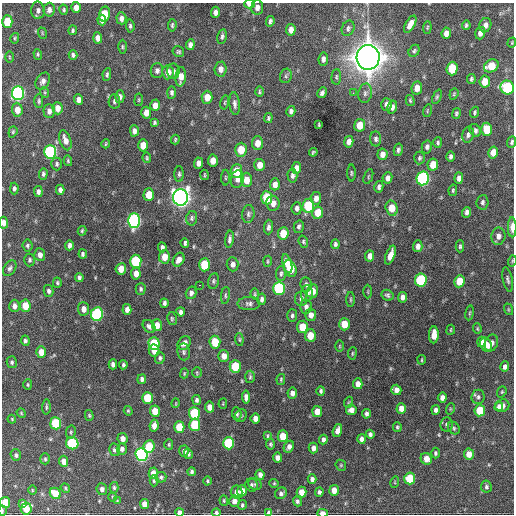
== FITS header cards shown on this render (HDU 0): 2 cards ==
NAXIS1  =                  512 / Axis length
NAXIS2  =                  512 / Axis length

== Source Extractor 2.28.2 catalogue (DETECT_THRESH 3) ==
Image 512 x 512 px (HDU 0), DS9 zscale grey, 1 PNG px = 1 image px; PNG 516 x 516 px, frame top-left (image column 1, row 512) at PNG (2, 3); each listed source drawn as its Kron ellipse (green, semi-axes under 4 px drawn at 4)
Background 1370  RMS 34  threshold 102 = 3 sigma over >= 5 px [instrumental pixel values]
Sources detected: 361; all 361 listed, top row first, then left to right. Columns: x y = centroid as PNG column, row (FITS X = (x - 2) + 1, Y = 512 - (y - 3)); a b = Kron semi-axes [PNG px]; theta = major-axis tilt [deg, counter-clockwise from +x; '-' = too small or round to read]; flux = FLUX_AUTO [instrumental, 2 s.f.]
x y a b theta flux
250 4 5 4 - 1.7e+04
76 7 5 4 - 1.6e+04
257 7 7 6 - 1.1e+04
38 10 9 6 -89 8.9e+03
49 10 7 5 87 9.4e+03
64 10 5 4 - 3.4e+03
215 12 5 4 - 9.6e+03
105 14 7 5 78 6.3e+04
121 18 6 5 - 1.1e+04
102 20 5 4 - 1.3e+04
270 21 5 3 - 5.5e+03
7 22 6 5 - 6.4e+04
410 24 9 4 59 1.7e+04
172 25 6 4 84 3.8e+03
466 25 4 3 - 3.9e+03
485 25 7 6 - 1.2e+04
130 26 7 4 -84 4.6e+03
348 28 8 6 69 5.5e+03
427 28 6 4 83 2.8e+03
73 30 5 3 - 3.9e+03
291 30 6 5 - 1.4e+04
42 33 6 3 -72 2.3e+03
446 33 5 4 - 1.3e+04
480 33 6 5 - 1.2e+04
222 36 7 4 79 5.3e+03
15 38 5 4 - 2.7e+03
98 38 5 4 - 1.1e+04
512 43 5 4 - 2.2e+03
190 45 5 4 - 9.0e+03
122 47 7 3 -90 3.0e+03
414 51 6 5 - 4.2e+03
178 52 6 5 - 4.0e+03
38 54 5 4 - 3.0e+03
73 55 5 4 - 5.0e+03
9 57 5 3 - 2.2e+03
368 57 12 11 - 3.9e+06
323 59 6 5 - 8.2e+03
491 66 8 6 31 5.3e+04
221 69 7 6 - 1.3e+04
452 69 7 5 87 6.4e+04
157 71 7 6 - 8.1e+03
173 71 7 6 - 6.8e+03
168 72 7 6 - 2.2e+04
107 74 6 4 81 4.5e+03
286 76 7 6 - 5.0e+03
181 77 9 5 85 2.4e+04
336 77 8 4 87 3.8e+03
471 79 5 4 - 4.1e+03
43 81 9 6 59 9.9e+03
485 82 6 5 - 3.0e+04
507 87 7 6 - 1.8e+05
417 88 6 5 - 2.0e+04
44 92 5 3 - 2.6e+03
259 92 5 4 - 3.2e+03
18 93 7 6 - 5.2e+05
172 93 6 4 89 5.7e+03
322 93 5 4 - 6.9e+03
353 93 3 3 - 2.4e+03
365 93 9 7 78 8.3e+03
454 94 6 4 69 2.9e+03
120 97 6 4 89 9.2e+03
207 97 6 5 - 2.4e+04
437 97 8 4 66 3.4e+03
79 100 5 4 - 1.3e+04
139 100 6 3 82 2.4e+03
410 100 5 4 - 3.3e+03
39 101 7 4 90 4.4e+03
114 101 7 5 80 5.1e+03
225 102 7 4 77 2.8e+03
235 104 11 5 -85 9.0e+03
387 104 6 5 - 9.6e+03
155 105 6 5 - 1.8e+04
392 107 7 5 76 9.2e+03
57 108 6 5 - 1.8e+04
17 110 7 5 -85 2.3e+04
49 111 7 5 -87 1.1e+04
291 111 5 4 - 6.2e+03
427 111 6 4 72 2.4e+03
475 112 5 4 - 4.0e+03
146 113 6 5 - 1.8e+04
456 113 5 4 - 3.8e+03
268 118 5 3 - 3.9e+03
154 123 4 3 - 3.5e+03
319 125 4 2 - 2.1e+03
360 125 6 5 - 3.4e+04
487 129 6 5 - 5.6e+04
475 130 7 5 -56 6.6e+03
134 131 5 4 - 1.0e+04
13 132 6 4 70 3.2e+03
468 135 8 6 72 6.4e+03
175 139 5 3 - 2.7e+03
376 139 7 5 -85 6.2e+03
65 140 10 5 -72 1.7e+04
349 142 6 4 80 1.3e+04
512 142 6 4 69 4.5e+03
257 143 7 5 88 2.0e+04
438 143 5 4 - 4.3e+03
106 144 5 3 - 2.3e+03
143 145 6 5 - 2.7e+04
427 147 6 5 - 6.6e+03
241 150 7 6 - 4.0e+04
398 150 6 4 79 5.6e+03
50 152 7 6 - 2.9e+05
313 152 4 3 - 3.4e+03
493 152 6 5 - 2.7e+04
382 154 6 5 - 1.2e+04
451 156 5 4 - 5.6e+03
147 158 5 4 - 2.9e+03
419 158 6 5 - 4.2e+03
68 161 5 4 - 2.9e+03
213 161 6 5 - 2.1e+04
198 163 5 4 - 1.2e+04
57 164 6 5 - 4.6e+03
259 165 6 5 - 2.0e+04
433 165 6 5 - 3.3e+04
297 168 6 4 84 1.0e+04
236 171 7 6 - 4.7e+04
351 173 8 3 -90 3.1e+03
43 174 6 4 88 4.9e+03
179 174 7 4 89 4.3e+03
204 175 5 2 - 2.1e+03
292 175 7 5 -86 6.9e+03
368 176 8 2 69 2.1e+03
225 178 8 3 -90 2.7e+03
387 178 6 5 - 1.1e+04
423 178 7 6 - 4.3e+05
459 178 5 4 - 1.1e+04
237 179 9 6 78 1.3e+04
246 180 7 5 -90 2.4e+04
275 184 6 5 - 1.3e+04
379 187 6 4 77 6.2e+03
14 188 6 4 89 5.3e+03
60 190 5 4 - 8.2e+03
453 190 6 4 80 3.3e+03
38 192 5 4 - 7.5e+03
149 195 6 5 - 3.7e+04
181 197 8 7 - 1.6e+06
267 198 6 5 - 8.0e+04
316 198 6 5 - 1.1e+04
482 202 7 6 - 5.8e+03
273 203 7 6 - 1.3e+04
308 206 7 5 83 1.1e+05
297 208 6 5 - 6.9e+03
392 208 8 6 -76 3.4e+04
466 212 5 4 - 7.6e+03
318 213 6 5 - 3.4e+04
248 214 9 6 83 6.7e+03
192 218 7 5 81 4.9e+03
134 221 7 6 - 6.0e+05
4 223 6 4 -87 1.2e+04
268 227 7 4 87 7.1e+03
299 227 6 5 - 5.5e+03
512 227 10 4 -90 1.8e+04
82 231 5 3 - 3.4e+03
283 233 6 5 - 4.0e+04
498 236 8 7 - 1.2e+04
229 239 8 4 82 6.3e+03
303 242 6 4 -70 3.7e+03
185 243 4 3 - 5.4e+03
335 244 5 4 - 4.7e+03
27 245 6 5 - 4.5e+03
69 245 5 4 - 7.8e+03
418 246 6 4 89 1.0e+04
460 246 6 4 89 3.6e+03
162 247 5 4 - 7.0e+03
83 254 4 3 - 4.9e+03
40 255 6 5 - 1.1e+04
390 255 10 4 69 1.9e+04
370 256 5 4 - 1.3e+04
164 257 7 5 88 2.7e+04
30 260 6 5 - 4.3e+03
179 260 7 5 61 1.3e+04
136 261 6 5 - 1.6e+05
268 261 5 3 - 2.7e+03
512 261 5 3 - 2.6e+03
232 264 7 6 - 9.6e+03
287 264 10 4 -74 1.8e+04
204 265 6 5 - 7.9e+04
10 268 8 6 56 6.1e+03
121 269 6 5 - 2.5e+04
290 269 9 6 -68 5.6e+04
281 273 7 5 87 4.8e+03
136 274 6 5 - 1.6e+04
79 277 4 4 - 5.0e+03
421 280 6 5 - 1.9e+05
508 280 12 4 -78 6.5e+03
213 281 8 5 77 4.5e+03
459 281 6 5 - 4.9e+04
57 283 5 4 - 3.4e+03
200 285 3 2 - 2.1e+03
306 285 7 5 -82 6.1e+03
279 288 7 6 - 2.0e+05
141 289 6 5 - 4.2e+03
49 291 6 4 -77 6.1e+03
312 291 6 5 - 2.2e+04
368 292 7 3 90 2.4e+03
191 293 6 5 - 7.4e+03
307 293 8 6 86 9.3e+03
255 294 5 4 - 3.0e+03
225 295 8 4 82 4.3e+03
387 295 6 5 - 4.8e+03
402 297 5 4 - 9.2e+03
262 299 5 4 - 6.4e+03
301 299 7 6 - 8.0e+03
351 299 7 3 -90 3.3e+03
164 303 4 3 - 5.4e+03
249 304 11 6 0 7.9e+03
14 306 6 5 - 9.7e+03
25 306 6 5 - 3.6e+04
306 307 7 6 - 8.2e+03
84 309 7 5 -84 1.4e+04
127 309 5 4 - 1.2e+04
508 309 6 3 -72 2.6e+03
181 312 4 4 - 6.6e+03
470 313 7 3 81 3.2e+03
97 314 7 6 - 3.0e+05
292 315 6 5 - 5.1e+03
311 315 6 5 - 1.3e+04
172 319 6 5 - 3.6e+03
344 324 6 5 - 3.4e+04
157 325 6 5 - 2.1e+04
149 326 7 5 -48 7.2e+03
302 327 6 5 - 4.0e+04
477 329 5 4 - 2.6e+03
451 330 5 2 - 1.9e+03
310 335 6 5 - 3.6e+04
434 335 8 5 87 2.7e+04
239 339 6 4 -84 3.0e+03
25 341 5 4 - 5.0e+03
215 342 6 5 - 5.5e+04
482 342 5 4 - 1.5e+04
154 343 6 5 - 1.1e+05
184 343 7 6 - 1.5e+04
491 343 8 6 68 1.0e+04
486 345 7 5 -64 2.3e+04
340 346 6 3 90 2.3e+03
154 351 6 5 - 1.9e+04
41 352 5 5 - 2.1e+04
184 352 8 6 -82 6.1e+03
352 353 6 3 82 2.5e+03
224 356 6 5 - 1.5e+04
160 358 6 4 84 4.8e+03
422 360 5 2 - 2.4e+03
12 362 6 5 - 4.9e+03
113 364 5 4 - 7.5e+03
123 365 4 4 - 4.2e+03
235 366 6 5 - 8.7e+04
505 367 5 4 - 8.3e+03
184 373 5 3 - 2.4e+03
197 373 5 4 - 2.8e+03
250 377 6 5 - 3.9e+03
142 379 5 4 - 6.9e+03
281 379 5 4 - 2.9e+03
358 384 5 4 - 1.6e+04
28 385 5 4 - 3.0e+03
396 390 5 5 - 1.2e+04
321 391 5 4 - 4.8e+03
502 392 6 4 69 2.9e+03
292 393 5 4 - 1.0e+04
246 397 6 4 -85 9.2e+03
478 397 7 6 - 6.1e+03
147 398 6 5 - 7.4e+04
442 398 5 4 - 1.0e+04
197 400 5 4 - 5.5e+03
349 402 5 3 - 2.2e+03
176 403 5 3 - 1.7e+03
223 404 5 2 - 1.6e+03
502 406 7 6 - 1.3e+04
46 407 7 3 88 3.7e+03
210 407 5 4 - 1.9e+04
499 407 5 4 - 6.2e+03
401 408 5 4 - 1.8e+04
450 409 6 3 72 2.2e+03
351 410 5 5 - 1.2e+04
436 410 4 4 - 7.1e+03
480 410 6 5 - 5.4e+04
128 411 5 4 - 2.8e+03
155 411 6 5 - 3.2e+04
317 412 5 5 - 2.5e+04
21 413 5 4 - 2.7e+03
194 413 6 5 - 1.4e+05
237 414 6 4 -83 5.0e+03
366 414 5 4 - 6.2e+03
89 415 5 4 - 3.1e+03
241 416 7 5 56 4.0e+03
255 418 5 4 - 1.3e+04
12 419 4 3 - 2.1e+03
56 423 6 5 - 1.2e+05
447 424 7 6 - 6.6e+03
195 425 6 5 - 8.7e+04
154 426 6 4 82 1.7e+04
179 427 6 5 - 5.3e+04
397 427 5 4 - 3.5e+03
454 428 7 5 -53 4.0e+03
337 431 6 4 70 1.4e+04
71 432 6 5 - 3.8e+03
370 434 4 4 - 6.0e+03
267 436 4 3 - 2.9e+03
283 436 6 5 - 3.9e+04
122 438 5 5 - 1.4e+04
323 439 5 4 - 7.7e+03
361 439 5 4 - 8.2e+03
72 443 6 6 - 1.5e+05
229 443 6 5 - 1.5e+05
270 444 5 4 - 4.1e+03
169 445 5 4 - 2.7e+03
149 446 6 5 - 8.4e+04
289 447 6 5 - 1.1e+04
313 448 5 5 - 1.1e+04
122 449 5 5 - 7.9e+03
114 450 6 5 - 5.3e+03
184 451 5 5 - 7.8e+03
435 453 5 4 - 3.9e+03
141 454 6 6 - 5.7e+05
188 454 5 4 - 4.6e+03
469 454 5 5 - 2.3e+04
16 455 6 5 - 5.1e+03
277 458 5 4 - 1.1e+04
45 459 5 4 - 3.7e+03
426 459 6 5 - 1.9e+04
64 461 5 4 - 1.7e+04
341 465 6 5 - 2.9e+03
192 472 4 3 - 5.1e+03
153 473 5 4 - 2.1e+04
260 475 5 4 - 9.7e+03
161 477 5 5 - 4.2e+03
410 478 6 5 - 7.7e+04
312 479 4 4 - 8.1e+03
154 481 5 4 - 3.5e+03
207 481 4 3 - 3.0e+03
395 482 6 3 73 2.2e+03
274 483 4 4 - 2.6e+03
255 484 7 5 -23 5.0e+03
251 485 6 6 - 4.5e+03
486 487 6 5 - 5.2e+03
65 488 5 4 - 2.7e+03
114 488 6 4 -88 3.9e+03
102 489 6 5 - 8.2e+03
32 490 4 3 - 2.0e+03
334 490 5 4 - 2.0e+04
242 491 5 5 - 1.6e+04
236 492 6 6 - 1.1e+04
301 492 5 5 - 2.4e+04
319 492 4 4 - 5.8e+03
55 493 6 5 - 4.5e+04
281 493 6 5 - 7.2e+03
112 497 5 3 - 2.2e+03
117 501 3 3 - 1.9e+03
224 501 5 4 - 2.8e+03
234 501 6 5 - 1.2e+04
297 501 5 4 - 4.5e+03
5 502 5 5 - 4.7e+04
23 503 4 3 - 3.9e+03
144 504 5 4 - 1.8e+04
242 505 5 4 - 4.5e+03
26 509 6 5 - 3.9e+04
2 511 5 2 - 2.7e+03
179 512 4 4 - 9.8e+03
269 512 4 4 - 6.7e+03
216 513 4 4 - 4.6e+03
323 513 5 3 - 1.8e+04
At the frame edge (FLAGS 8, measured only in part): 13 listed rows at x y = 250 4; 512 43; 9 57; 512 142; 4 223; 512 227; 512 261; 5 502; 2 511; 179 512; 269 512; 216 513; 323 513